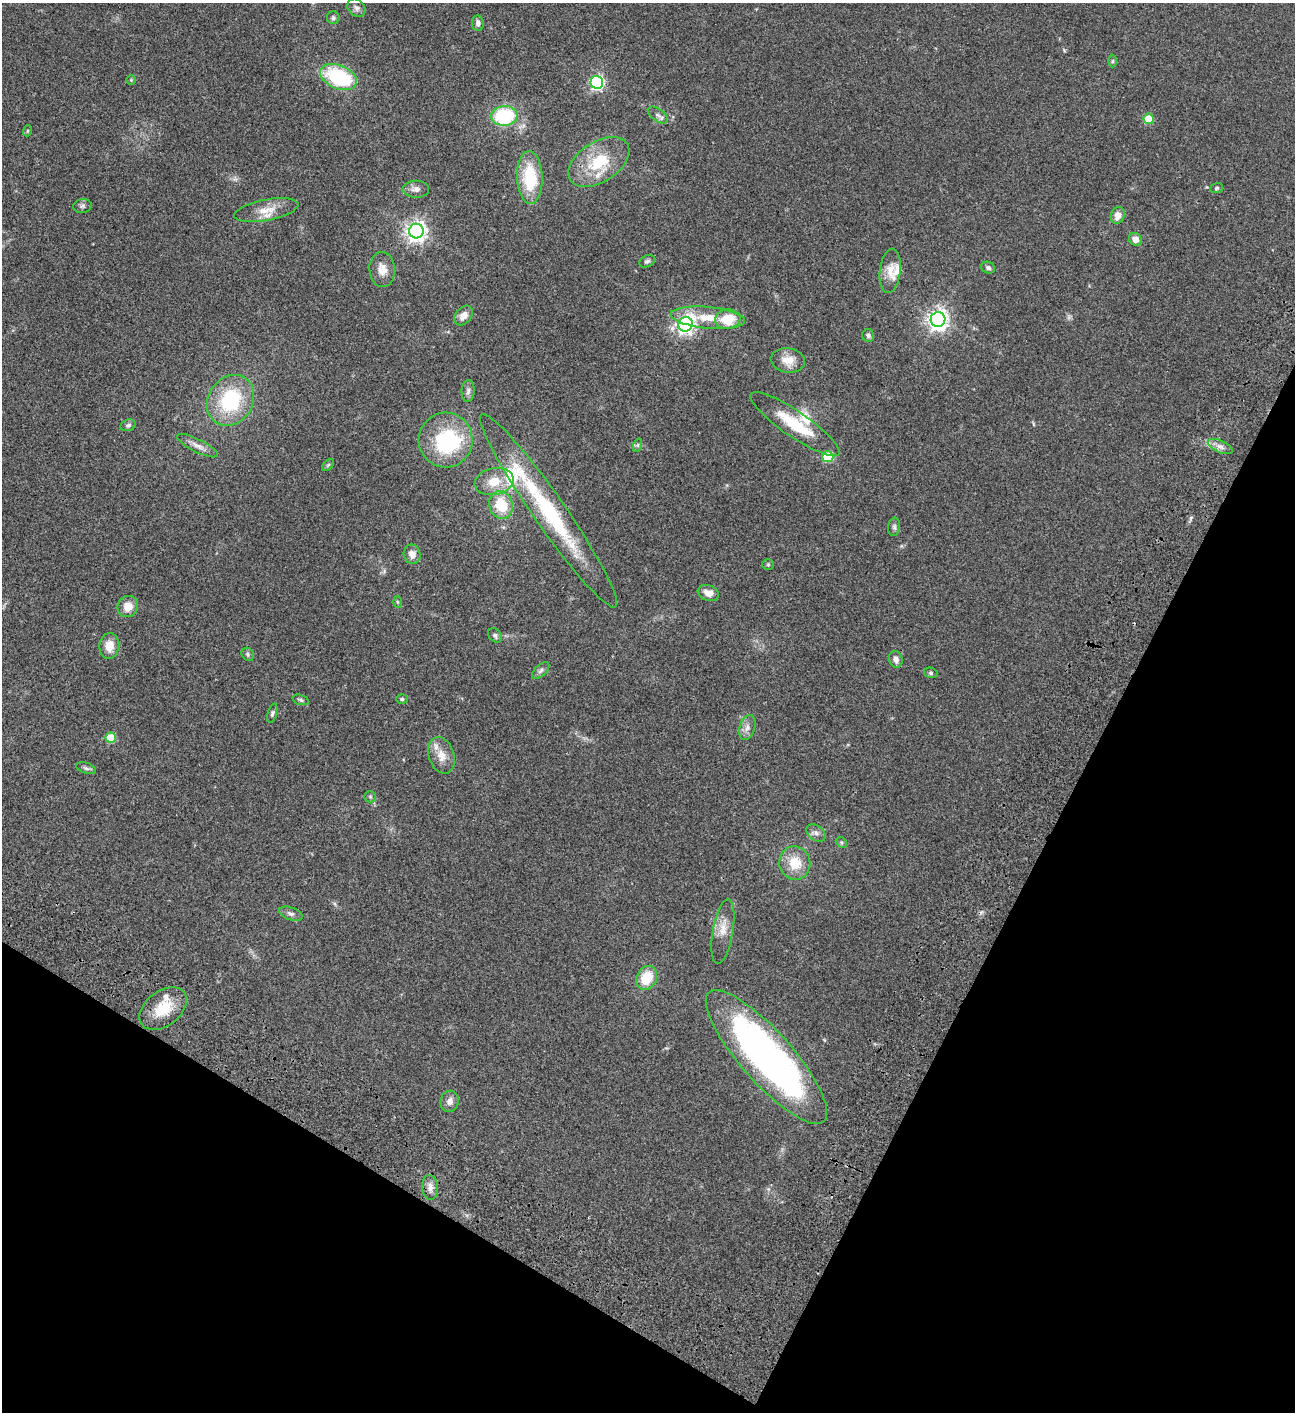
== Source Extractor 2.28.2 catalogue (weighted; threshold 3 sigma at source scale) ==
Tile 15 of 4 x 4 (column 3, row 4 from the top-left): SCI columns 3091-4383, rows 203-1612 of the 6050 x 6048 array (HDU 1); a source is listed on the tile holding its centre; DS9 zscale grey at full resolution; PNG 1297 x 1414 px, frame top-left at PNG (2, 3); each listed source drawn as its Kron ellipse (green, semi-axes under 4 px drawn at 4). Shown black and unused: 26% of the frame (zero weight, under 3 of 4 exposures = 13% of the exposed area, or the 3 px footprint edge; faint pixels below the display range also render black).
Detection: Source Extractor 2.28.2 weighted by HDU 2 'WHT'; one run over the whole footprint, this tile lists its part. Background 0.0652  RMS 0.0059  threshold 0.0264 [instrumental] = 3 sigma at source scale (4.5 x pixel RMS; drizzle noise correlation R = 1.50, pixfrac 1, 0.05/0.05 arcsec/px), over >= 5 px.
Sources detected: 80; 1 too faint to see at this stretch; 1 inside a brighter object's white glare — neither listed nor drawn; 4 inside a brighter listed object's ellipse — not listed separately; the other 74 listed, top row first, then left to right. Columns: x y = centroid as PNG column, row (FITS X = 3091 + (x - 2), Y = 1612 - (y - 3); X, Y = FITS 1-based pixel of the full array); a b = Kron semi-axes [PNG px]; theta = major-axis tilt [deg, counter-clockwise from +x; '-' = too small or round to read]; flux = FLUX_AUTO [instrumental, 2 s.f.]
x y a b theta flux
356 8 10 8 -44 2.1
333 18 6 6 - 1.1
478 23 8 5 -83 2
1113 61 6 4 88 0.82
338 77 19 11 -23 45
131 80 5 4 - 0.57
597 82 6 6 - 110
658 115 12 6 -36 2
504 116 13 10 5 38
1149 119 5 5 - 17
27 131 5 3 - 0.56
599 162 34 20 32 25
530 178 26 13 -88 27
1217 188 6 5 - 0.89
416 189 13 8 -1 3
82 206 9 7 9 1.4
266 210 32 10 11 9
1118 215 9 6 69 4.5
416 231 7 7 - 320
1135 239 6 6 - 4.4
647 261 8 5 27 1.3
988 268 7 6 - 1.5
382 269 17 13 -85 6.1
890 271 22 10 83 7.3
464 316 11 7 49 4.9
708 318 37 11 -5 14
728 319 12 10 8 14
938 319 7 7 - 330
685 324 7 7 - 230
868 335 6 6 - 1.3
788 360 17 12 -8 6.8
468 391 11 6 88 1.9
230 400 27 22 58 40
795 424 53 13 -34 24
128 425 8 6 19 1.3
446 440 27 27 - 50
638 445 7 4 71 0.95
197 446 22 6 -26 3.7
1220 447 13 6 -23 2.9
828 457 5 5 - 30
328 465 7 4 45 0.89
494 482 19 13 12 9.8
501 505 14 11 -73 17
549 511 117 16 -55 62
894 527 9 6 81 1.5
412 554 10 8 -77 4
768 564 6 5 - 0.73
708 593 11 7 -20 4.5
397 602 6 4 -88 0.6
128 607 11 10 - 6.4
495 635 8 6 -49 1.4
109 646 13 10 83 7.3
248 654 7 5 -50 1.1
896 659 8 6 -72 2.5
541 670 10 5 42 1.7
931 673 7 5 -15 1
402 699 6 5 - 0.94
300 700 8 5 -19 1.1
272 713 10 4 75 1.1
747 728 13 7 73 3
111 738 5 5 - 21
442 755 19 12 -71 7.4
86 768 10 5 -18 1.4
370 797 6 5 - 1
816 833 10 7 -38 2.4
841 842 6 4 -45 0.84
795 863 17 15 -71 13
291 914 12 6 -19 2.1
723 931 33 10 80 7.2
647 978 12 10 62 14
163 1009 27 17 38 15
766 1057 86 26 -48 240
450 1101 10 9 - 3.1
430 1187 12 8 -86 3.4